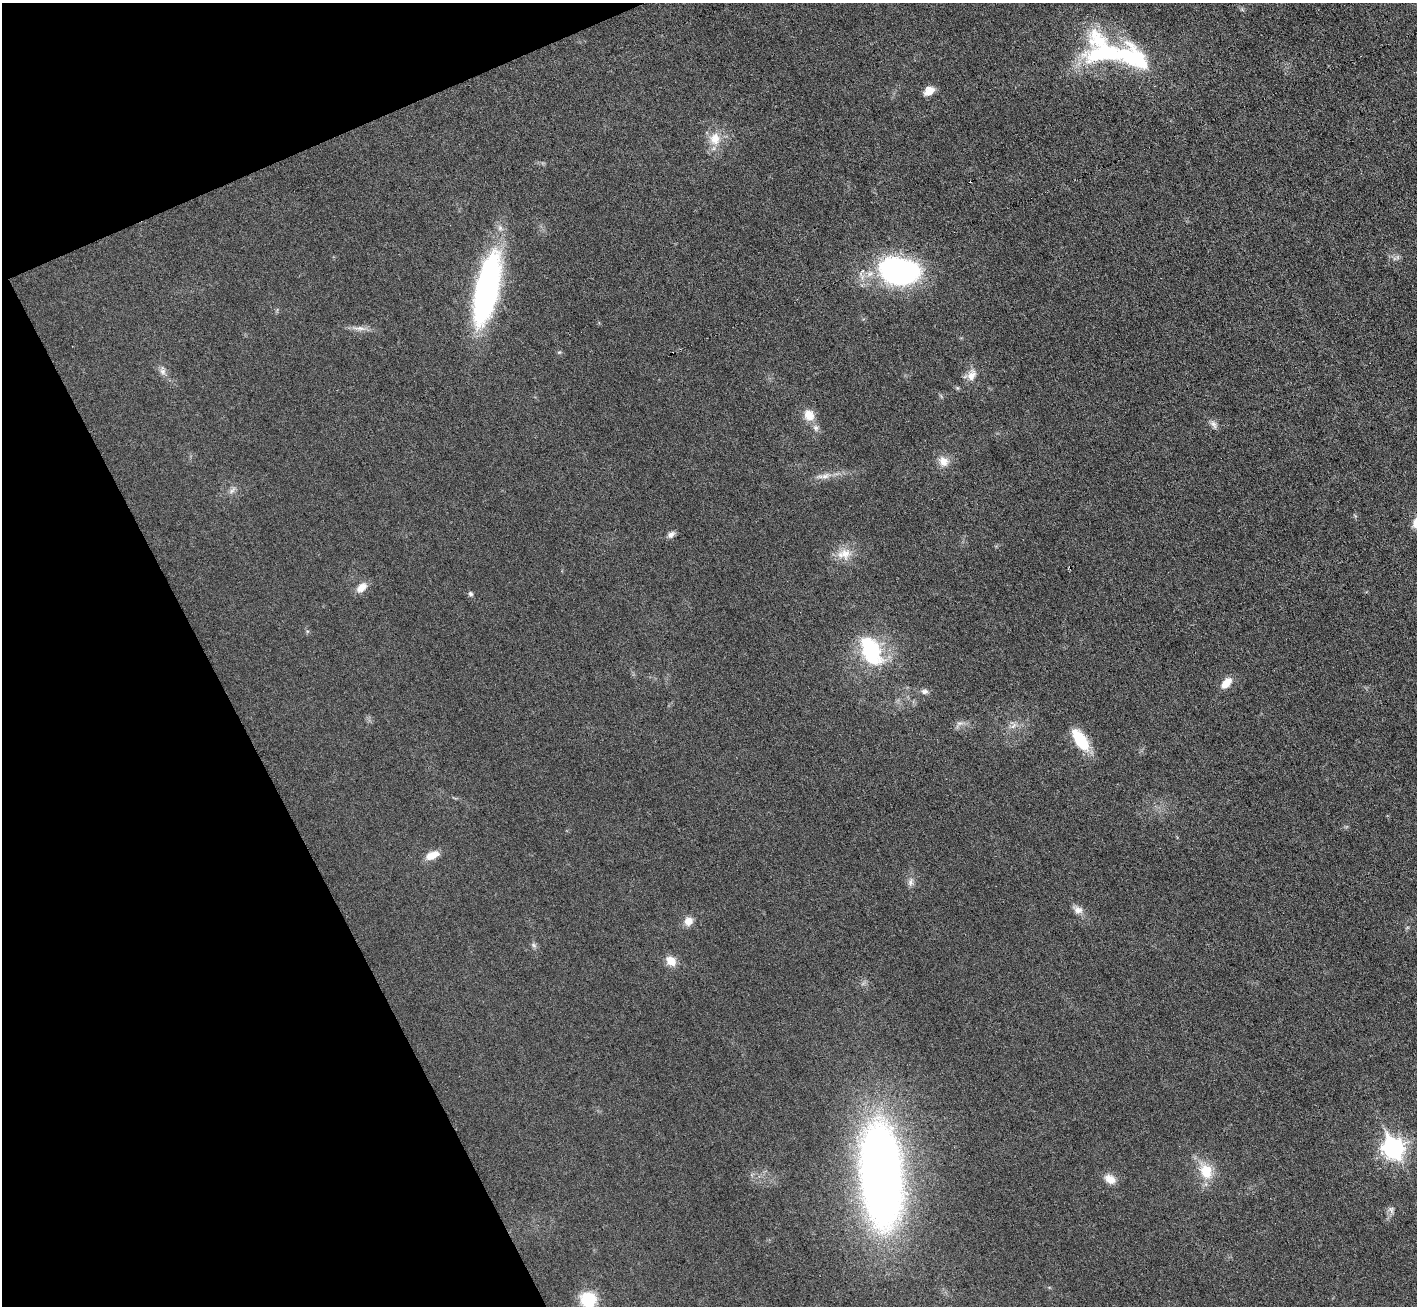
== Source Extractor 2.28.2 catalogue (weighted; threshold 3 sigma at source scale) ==
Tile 5 of 4 x 4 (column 1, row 2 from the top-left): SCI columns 1-1415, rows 2759-4062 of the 5664 x 5653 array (HDU 1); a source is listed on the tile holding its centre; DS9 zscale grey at full resolution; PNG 1419 x 1308 px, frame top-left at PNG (2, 3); no overlay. Shown black and unused: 20% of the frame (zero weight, under 3 of 6 exposures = <1% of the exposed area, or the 3 px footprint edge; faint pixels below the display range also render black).
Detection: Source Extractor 2.28.2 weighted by HDU 2 'WHT'; one run over the whole footprint, this tile lists its part. Background 0.0264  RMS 0.0037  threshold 0.0152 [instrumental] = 3 sigma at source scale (4.09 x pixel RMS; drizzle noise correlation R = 1.36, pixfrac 0.8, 0.05/0.05 arcsec/px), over >= 5 px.
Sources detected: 40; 1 inside a brighter object's white glare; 1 cosmic-ray / hot-pixel residue — not listed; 3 inside a brighter listed object's ellipse — not listed separately; the other 35 listed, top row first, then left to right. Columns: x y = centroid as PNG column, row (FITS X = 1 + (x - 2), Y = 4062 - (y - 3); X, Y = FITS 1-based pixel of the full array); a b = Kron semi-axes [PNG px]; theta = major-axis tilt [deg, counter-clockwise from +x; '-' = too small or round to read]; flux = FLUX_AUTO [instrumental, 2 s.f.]
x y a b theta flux
1132 57 59 27 -23 35
929 91 12 8 38 3.4
715 139 18 15 89 6
898 271 40 26 -10 74
487 289 74 22 77 89
359 328 20 6 -4 2.3
163 371 9 8 - 1.5
971 375 16 10 64 3.2
809 415 15 13 -60 4.4
1214 424 12 7 -59 1.5
943 461 13 12 - 3.7
825 476 13 8 22 2.3
232 490 13 5 54 1.4
671 534 10 7 34 1.5
844 554 21 15 5 5.6
361 587 14 9 41 3.6
470 594 6 6 - 0.69
871 651 39 22 -63 27
1226 683 13 8 47 4.6
925 691 9 7 -2 1.2
959 723 9 4 8 1
1013 726 10 5 55 1.3
1080 740 27 12 -56 13
432 855 16 8 23 4.6
911 882 11 8 82 1.6
1078 910 14 10 -23 2.2
688 921 9 9 - 3.4
534 945 7 6 - 0.86
671 961 12 9 -38 4.3
1393 1148 9 8 - 170
1206 1171 17 14 -74 9.2
881 1175 92 34 -85 310
1110 1179 14 9 -32 3.7
1391 1210 10 7 -63 1.2
588 1300 15 14 - 13
Isophote crosses this tile's border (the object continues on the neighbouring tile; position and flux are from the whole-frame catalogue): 1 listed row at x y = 588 1300